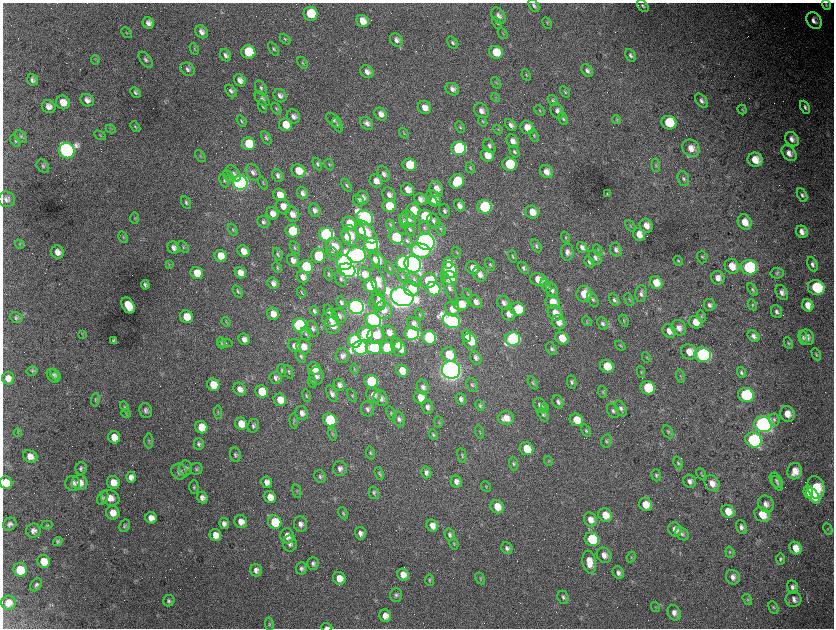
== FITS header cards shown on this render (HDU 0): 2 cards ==
NAXIS1  =                 1663 / length of data axis 1
NAXIS2  =                 1252 / length of data axis 2

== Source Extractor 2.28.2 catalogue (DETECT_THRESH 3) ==
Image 1663 x 1252 px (HDU 0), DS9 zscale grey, zoomed out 1/2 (1 PNG px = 2 x 2 image px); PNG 836 x 630 px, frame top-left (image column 2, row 1251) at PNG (3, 3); each listed source drawn as its Kron ellipse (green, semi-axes under 4 px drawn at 4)
Background 3600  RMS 66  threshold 199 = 3 sigma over >= 5 px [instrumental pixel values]
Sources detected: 581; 65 cannot appear on this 1/2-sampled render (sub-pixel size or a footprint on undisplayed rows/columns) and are neither listed nor drawn; of the other 516, the 500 brightest by FLUX_AUTO listed and drawn (16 fainter detections omitted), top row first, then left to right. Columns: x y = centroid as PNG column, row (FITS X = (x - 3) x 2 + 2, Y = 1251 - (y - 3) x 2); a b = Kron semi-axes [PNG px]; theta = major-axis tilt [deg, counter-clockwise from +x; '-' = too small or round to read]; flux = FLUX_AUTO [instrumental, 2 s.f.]
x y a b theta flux
534 5 7 4 -57 3.1e+04
826 5 5 3 - 2.5e+04
643 6 7 5 -53 2.9e+04
311 14 7 7 - 5.1e+05
498 16 9 6 -58 7.3e+04
362 21 6 5 - 1.6e+05
814 21 9 7 -57 9.3e+04
148 23 6 5 - 6.8e+04
497 23 6 4 -61 2.2e+04
547 23 6 2 -63 1.1e+04
202 32 7 6 - 7.2e+04
126 33 6 3 -49 1.2e+04
503 34 6 3 -48 1.3e+04
285 39 6 3 -46 1.9e+04
396 40 7 6 - 5.9e+04
453 43 7 4 -50 3.4e+04
194 49 6 3 -60 1.5e+04
273 49 7 4 -56 2.5e+04
248 52 7 6 - 6.3e+05
496 52 7 6 - 2.9e+05
226 55 6 5 - 5.3e+04
630 55 7 4 -64 3.5e+04
95 60 5 4 - 1.6e+04
146 60 9 5 -51 4.3e+04
302 63 6 3 -59 1.9e+04
188 69 7 6 - 4.6e+04
587 70 7 5 -57 4.9e+04
367 72 7 6 - 8.3e+04
526 75 6 3 -67 1.6e+04
32 80 6 5 - 4.4e+04
240 80 6 5 - 7.5e+04
496 83 6 3 -58 1.5e+04
261 88 8 5 -60 3.9e+04
452 89 7 6 - 6.7e+04
231 91 7 5 -52 4.4e+04
135 92 6 4 -45 3.1e+04
565 92 6 4 -58 2.1e+04
280 96 7 6 - 5.3e+04
496 98 5 2 - 1.1e+04
262 99 9 5 -46 4.8e+04
87 100 7 6 - 7.0e+04
553 101 6 4 -54 2.3e+04
701 101 8 5 -53 4.9e+04
63 102 7 6 - 1.5e+05
263 106 6 3 -67 2.2e+04
49 107 7 6 - 8.5e+04
805 107 7 4 -64 3.6e+04
425 108 7 6 - 1.2e+05
276 109 6 3 -54 1.9e+04
742 109 5 3 - 1.3e+04
481 111 8 6 -50 7.9e+04
540 111 6 3 -48 1.6e+04
557 111 8 6 -56 6.0e+04
381 114 7 5 -46 9.4e+04
293 116 7 6 - 6.5e+04
563 119 6 4 -65 2.3e+04
616 119 4 3 - 1.4e+04
334 120 9 5 -42 4.4e+04
242 121 6 3 -55 1.6e+04
482 121 5 3 - 1.6e+04
367 123 7 5 -45 5.8e+04
669 123 7 7 - 5.1e+05
286 125 6 6 - 2.3e+05
337 125 8 4 -62 2.9e+04
511 125 6 4 -48 5.5e+04
135 127 6 3 -48 1.5e+04
460 127 6 3 -65 1.8e+04
527 128 7 6 - 1.8e+05
111 129 5 3 - 1.4e+04
498 129 5 3 - 1.4e+04
404 133 6 3 -55 1.4e+04
100 135 6 2 -29 1.3e+04
534 136 6 4 -66 1.9e+04
21 137 7 5 -54 3.2e+04
266 138 7 4 -59 2.7e+04
792 139 8 6 -47 7.9e+04
15 141 6 4 -57 2.2e+04
513 141 7 5 -52 8.9e+04
249 144 6 6 - 4.4e+05
489 146 7 5 -57 4.0e+04
459 148 7 7 - 2.1e+06
691 148 9 8 - 1.4e+05
67 151 8 7 - 5.5e+06
514 151 6 4 -59 3.2e+04
789 153 9 6 -48 9.1e+04
487 155 7 6 - 1.9e+05
200 156 7 2 -50 1.2e+04
755 160 7 7 - 2.1e+05
317 164 7 4 -63 2.7e+04
509 164 7 6 - 6.4e+05
329 165 6 3 -64 1.3e+04
409 165 7 6 - 3.6e+05
656 165 6 4 -85 2.1e+04
43 166 7 5 -47 3.5e+04
470 168 6 4 -64 2.0e+04
298 171 7 6 - 2.3e+05
253 172 9 6 -54 5.9e+04
546 172 7 6 - 9.7e+04
234 173 9 5 -54 5.4e+04
384 174 8 5 -65 5.6e+04
228 176 6 4 -52 2.6e+04
278 176 7 5 -58 4.6e+04
683 179 7 5 -71 3.5e+04
224 181 7 4 -67 2.2e+04
376 181 7 6 - 1.1e+05
457 181 7 7 - 4.7e+05
240 183 7 7 - 6.7e+06
263 183 7 3 -61 1.6e+04
347 185 7 4 -57 2.6e+04
436 189 8 7 - 1.3e+05
407 190 7 6 - 1.2e+05
303 193 6 5 - 6.0e+04
607 194 4 2 - 1.1e+04
280 195 6 6 - 1.9e+05
389 195 8 6 -49 6.5e+04
802 195 7 4 -62 3.3e+04
363 198 7 6 - 7.3e+04
434 198 8 6 -51 9.9e+04
6 199 8 7 - 5.6e+04
421 199 7 5 -23 7.4e+04
358 201 6 5 - 4.9e+04
433 201 6 3 -50 5.4e+04
186 203 7 4 -60 2.8e+04
283 206 7 6 - 1.3e+05
389 206 6 6 - 3.8e+05
459 206 6 5 - 7.2e+04
484 207 7 6 - 1.5e+06
315 210 7 5 -71 5.4e+04
413 211 7 7 - 2.9e+05
445 211 7 5 -69 3.7e+04
532 212 7 6 - 1.6e+05
272 213 6 5 - 1.0e+05
292 214 7 6 - 1.0e+05
425 216 7 6 - 4.4e+05
135 218 6 4 -90 1.7e+04
365 218 8 7 - 5.3e+06
408 219 8 7 - 1.0e+05
404 221 8 3 -74 2.6e+04
434 221 8 5 -62 5.2e+04
263 222 6 5 - 4.0e+04
745 222 8 6 -63 1.8e+05
349 223 7 6 - 2.2e+05
390 225 5 2 - 1.2e+04
630 226 6 3 -53 1.5e+04
646 226 7 6 - 1.1e+05
424 228 7 5 -69 3.4e+04
410 229 7 4 -59 2.8e+04
441 229 7 4 -65 2.3e+04
233 230 6 3 -62 1.7e+04
292 231 7 6 - 6.3e+05
360 231 7 4 -62 7.8e+04
366 232 14 7 -49 2.1e+05
802 232 6 5 - 8.9e+04
639 234 7 5 -62 1.3e+05
326 235 7 6 - 4.0e+06
350 236 10 7 -77 2.0e+05
123 237 6 4 -61 2.0e+04
346 237 7 4 -64 7.8e+04
396 237 7 6 - 7.8e+05
566 237 6 3 -70 1.7e+04
407 240 8 4 -64 3.4e+04
426 242 9 8 - 1.3e+07
19 244 4 3 - 1.1e+04
371 244 7 6 - 3.1e+06
536 246 7 4 -61 3.0e+04
183 247 7 4 -49 2.7e+04
334 247 9 7 -58 2.4e+05
582 247 6 4 -52 6.3e+04
174 248 6 5 - 6.2e+04
295 248 6 4 -62 2.5e+04
598 250 6 3 -58 1.9e+04
616 250 7 5 -61 5.2e+04
244 251 6 5 - 1.3e+05
421 251 10 7 -10 6.8e+05
58 252 7 6 - 8.9e+04
457 252 6 3 -69 1.4e+04
567 252 9 6 -88 6.5e+04
332 253 8 5 -53 3.9e+04
278 254 7 4 -66 2.8e+04
357 255 9 7 -9 7.4e+06
220 256 6 5 - 2.0e+05
318 256 7 6 - 8.3e+05
512 256 6 3 -71 1.7e+04
595 257 8 5 -60 5.1e+04
702 257 6 5 - 2.6e+04
375 259 7 4 -68 7.2e+04
377 259 10 6 -47 1.2e+05
293 260 6 5 - 7.9e+04
678 261 5 4 - 1.6e+04
589 262 6 4 -58 3.4e+04
344 263 7 7 - 7.0e+06
403 263 7 6 - 3.1e+06
448 263 6 5 - 1.6e+05
413 264 8 7 - 1.0e+07
490 264 7 4 -64 2.3e+04
812 264 7 5 -67 4.8e+04
169 265 4 3 - 1.1e+04
732 266 8 7 - 1.9e+05
306 267 7 6 - 1.1e+06
749 267 8 7 - 1.9e+06
277 268 6 3 -63 1.6e+04
389 268 6 3 -63 1.4e+04
473 268 7 6 - 1.2e+05
523 268 6 4 -53 3.6e+04
347 270 8 6 -19 5.3e+06
449 270 8 7 - 1.3e+06
197 273 6 6 - 2.6e+05
240 273 6 5 - 1.2e+05
777 273 6 5 - 2.9e+04
328 274 6 3 -70 1.8e+04
364 274 7 6 - 1.2e+05
480 274 8 6 -53 8.1e+04
402 276 6 3 -63 1.8e+04
303 277 6 5 - 7.7e+04
450 278 7 6 - 2.0e+05
718 278 7 6 - 9.4e+04
341 279 8 5 -67 3.9e+04
414 279 8 4 -54 4.3e+04
538 280 8 6 -12 2.0e+05
378 281 15 6 -72 1.1e+05
428 281 8 7 - 5.3e+05
273 283 6 5 - 5.9e+04
656 283 7 6 - 1.8e+05
145 285 5 3 - 3.3e+04
370 286 7 6 - 8.3e+05
546 286 7 4 -59 2.9e+04
816 287 8 7 - 7.4e+05
449 288 19 4 -68 6.0e+04
411 289 7 7 - 4.0e+05
433 289 7 6 - 1.8e+06
552 290 8 5 -64 5.0e+04
753 290 7 4 -56 2.6e+04
238 291 7 4 -58 2.6e+04
301 292 5 2 - 1.1e+04
782 292 8 5 -61 6.7e+04
641 293 8 5 83 5.5e+04
467 294 5 3 - 1.4e+04
584 294 8 7 - 2.2e+05
402 297 11 9 -18 1.6e+07
378 299 10 5 -69 5.6e+04
593 299 8 5 -62 3.4e+04
614 300 7 4 -55 3.5e+04
629 300 7 3 -67 1.8e+04
341 302 6 4 -65 3.5e+04
476 302 7 5 -49 8.0e+04
553 302 7 6 - 1.8e+05
377 303 9 7 -37 6.5e+04
504 303 7 6 - 6.1e+04
461 304 7 6 - 2.1e+05
128 305 8 6 -57 2.9e+05
710 305 6 5 - 4.6e+04
752 305 6 4 -62 1.8e+04
808 305 6 5 - 1.4e+05
356 307 7 7 - 7.7e+06
452 309 8 6 -43 1.1e+05
517 309 7 6 - 4.6e+05
383 310 9 8 - 1.6e+05
314 311 5 3 - 3.4e+04
329 311 7 5 -72 4.4e+04
776 312 7 5 -68 4.5e+04
555 313 8 6 -53 1.4e+05
273 314 6 5 - 1.2e+05
419 314 6 3 -58 1.4e+04
509 314 7 6 - 1.0e+05
340 316 7 6 - 5.9e+04
701 316 6 3 -75 1.8e+04
186 317 7 6 - 2.5e+05
16 318 6 5 - 2.9e+04
330 319 8 8 - 1.1e+05
373 320 8 7 - 3.7e+06
451 321 9 6 -26 4.8e+06
587 321 5 3 - 1.5e+04
624 321 6 3 -67 1.5e+04
226 322 5 2 - 1.1e+04
559 322 7 6 - 1.1e+05
696 322 7 6 - 1.5e+05
602 323 6 5 - 3.5e+04
414 324 8 5 -44 8.1e+04
300 325 7 6 - 3.7e+06
332 325 8 7 - 1.6e+05
679 328 8 7 - 8.7e+04
313 329 8 5 -64 4.5e+04
669 331 7 6 - 1.1e+05
389 332 7 6 - 1.0e+05
306 334 7 5 -78 3.5e+04
365 334 8 7 - 1.2e+06
412 334 7 6 - 2.9e+06
82 335 4 3 - 1.3e+04
376 335 9 8 - 2.8e+05
467 336 6 4 -87 8.9e+04
753 336 6 5 - 6.1e+04
807 337 8 7 - 9.2e+04
429 338 7 6 - 1.5e+06
562 338 7 6 - 2.3e+05
803 338 7 4 -79 2.6e+04
244 339 6 5 - 6.9e+04
512 339 7 7 - 2.4e+06
113 341 4 3 - 2.4e+04
355 341 6 6 - 3.4e+06
470 341 8 6 -68 3.0e+05
221 343 6 3 -75 1.5e+04
225 343 7 2 3 1.6e+04
788 343 6 4 -60 2.0e+04
396 344 6 5 - 1.1e+05
294 346 7 6 - 6.8e+04
620 346 6 3 -39 1.5e+04
304 347 7 7 - 1.4e+05
374 347 8 6 -11 1.5e+06
360 348 7 7 - 3.1e+06
387 348 7 6 - 9.4e+05
400 349 8 6 -80 1.2e+05
552 349 7 5 -56 3.6e+04
689 352 8 7 - 1.8e+05
816 354 6 4 -63 2.3e+04
449 355 8 7 - 3.3e+05
703 355 8 7 - 3.5e+06
301 356 7 4 -58 2.7e+04
342 356 7 6 - 5.8e+04
646 357 5 3 - 1.5e+04
476 358 7 5 -60 4.2e+04
607 366 7 6 - 2.8e+05
314 369 7 6 - 1.6e+05
354 369 5 3 - 1.3e+04
282 370 6 4 -79 2.2e+04
451 370 9 8 - 1.5e+07
32 371 6 4 29 2.6e+04
402 371 6 5 - 2.6e+05
289 372 7 4 -68 2.5e+04
641 372 6 3 -81 1.7e+04
741 372 6 3 -72 2.2e+04
55 374 7 4 -52 2.5e+04
53 376 7 5 -55 3.9e+04
316 376 9 7 -87 7.0e+04
681 376 7 3 -76 1.8e+04
8 378 6 6 - 9.6e+04
276 378 6 6 - 5.0e+04
371 381 7 6 - 1.3e+06
312 382 5 3 - 1.2e+04
572 382 6 4 -78 3.3e+04
533 383 7 4 -63 2.4e+04
213 385 6 6 - 2.8e+05
339 385 6 5 - 4.9e+04
472 385 7 5 -67 3.0e+04
423 387 7 5 -68 5.3e+04
648 388 7 6 - 5.9e+05
240 389 7 6 - 8.5e+04
262 392 6 6 - 3.8e+05
603 392 6 3 -72 1.9e+04
332 394 9 4 -67 5.9e+04
373 395 8 7 - 1.1e+05
746 395 8 7 - 1.5e+06
306 396 6 3 -77 1.9e+04
352 396 7 3 -62 1.7e+04
381 398 8 6 -62 7.3e+04
420 398 7 6 - 1.7e+05
461 399 6 5 - 5.0e+04
95 400 7 4 84 2.0e+04
280 400 6 6 - 2.0e+05
558 402 7 5 -61 4.6e+04
480 406 6 4 -67 1.9e+04
540 406 8 6 -56 6.4e+04
124 407 6 4 -59 2.2e+04
427 407 7 5 -73 5.0e+04
545 407 3 2 - 9.9e+03
621 408 8 5 -63 4.6e+04
367 409 7 6 - 4.5e+04
146 410 8 6 -72 4.3e+04
613 411 8 5 -62 4.2e+04
218 412 7 3 -86 2.2e+04
126 413 4 3 - 1.8e+04
302 413 7 6 - 7.6e+04
391 413 7 4 -72 2.1e+04
787 414 8 7 - 1.6e+05
543 415 7 5 -62 3.1e+04
506 418 8 7 - 1.4e+05
399 419 7 5 -67 4.6e+04
330 420 7 6 - 1.5e+06
576 420 7 6 - 2.2e+05
774 420 6 5 - 3.4e+04
294 421 7 3 -87 2.1e+04
439 422 5 3 - 1.5e+04
241 424 6 5 - 2.0e+05
763 424 9 8 - 7.5e+06
253 426 7 5 66 3.5e+04
201 427 6 6 - 2.7e+05
586 430 7 4 -62 2.4e+04
480 432 6 2 -73 1.3e+04
668 432 7 5 -62 2.9e+04
18 433 4 2 - 1.0e+04
332 434 7 3 -78 2.2e+04
433 435 5 4 - 1.8e+04
114 437 6 6 - 1.9e+05
753 440 8 7 - 1.9e+06
149 441 7 3 -89 2.0e+04
606 441 7 5 76 2.9e+04
199 444 6 5 - 3.6e+04
527 449 7 6 - 2.9e+05
370 453 6 4 -82 2.2e+04
235 455 7 5 -81 3.0e+04
462 455 7 3 -76 2.0e+04
30 456 7 6 - 9.8e+04
548 461 5 3 - 1.4e+04
678 463 6 4 -69 2.5e+04
513 464 7 4 -85 2.8e+04
81 468 6 5 - 3.7e+04
185 468 8 6 78 4.5e+04
340 468 7 7 - 6.4e+04
196 469 6 6 - 2.6e+04
795 471 8 7 - 1.6e+05
179 472 8 7 - 6.0e+04
426 472 6 5 - 5.0e+04
379 473 6 3 -70 1.8e+04
701 474 6 3 -62 1.2e+04
656 475 6 4 -73 2.6e+04
320 476 6 5 - 3.1e+04
131 477 5 5 - 7.3e+04
776 480 8 5 -54 3.4e+04
690 481 7 6 - 6.3e+04
113 482 6 6 - 1.5e+05
267 482 6 5 - 7.4e+04
456 482 6 5 - 6.9e+04
6 483 6 6 - 2.0e+05
73 483 7 7 - 7.7e+04
80 483 8 7 - 1.4e+05
712 483 8 7 - 1.2e+05
777 483 8 4 -61 3.0e+04
194 487 7 4 88 2.4e+04
486 487 6 4 -51 1.6e+04
816 487 11 8 -75 5.3e+05
297 491 7 2 -77 1.5e+04
808 492 6 5 - 3.8e+05
374 493 6 5 - 2.8e+04
813 496 9 5 -51 3.2e+05
202 497 6 5 - 5.9e+04
270 497 6 5 - 1.6e+05
103 498 7 5 58 2.9e+04
110 498 9 7 -21 1.4e+05
646 504 7 6 - 1.9e+05
766 504 9 7 -57 8.0e+04
497 507 7 6 - 2.1e+05
728 511 7 6 - 1.8e+05
113 513 7 6 - 1.4e+05
343 513 6 4 -65 2.1e+04
605 515 7 6 - 2.2e+05
762 515 8 6 -41 2.5e+05
151 518 6 5 - 9.9e+04
590 520 7 6 - 1.1e+05
241 522 7 6 - 1.1e+05
275 522 7 6 - 6.2e+05
224 523 5 5 - 5.5e+04
10 524 7 6 - 5.1e+04
300 524 7 6 - 6.4e+04
47 525 6 4 4 1.9e+04
125 526 6 5 - 2.8e+04
432 526 6 5 - 1.1e+05
741 527 7 5 -68 5.2e+04
675 529 7 6 - 9.4e+04
828 529 6 2 -63 1.1e+04
33 531 7 7 - 6.4e+04
360 533 6 5 - 6.6e+04
682 534 7 5 -43 4.0e+04
215 535 6 5 - 1.3e+05
450 535 6 5 - 3.9e+04
287 536 7 7 - 1.2e+05
592 539 7 6 - 8.3e+05
58 541 5 4 - 2.7e+04
454 543 6 3 -74 1.7e+04
290 544 8 7 - 5.9e+04
507 548 6 5 - 4.2e+04
796 548 6 5 - 1.5e+05
730 552 6 4 -72 2.0e+04
604 555 8 7 - 9.9e+04
631 557 5 3 - 1.3e+04
780 559 6 4 90 2.4e+04
44 561 6 6 - 2.2e+05
589 562 11 6 -81 2.0e+05
313 563 6 5 - 4.0e+04
301 568 6 5 - 3.8e+04
20 570 7 6 - 4.8e+05
256 570 6 6 - 6.5e+04
618 573 6 5 - 5.4e+04
403 575 6 5 - 1.3e+05
733 577 7 6 - 7.6e+04
339 578 7 6 - 1.6e+05
480 578 6 3 -60 1.9e+04
430 580 6 4 -83 2.1e+04
36 585 7 5 53 3.6e+04
792 587 7 5 -78 5.4e+04
396 595 7 5 -88 3.7e+04
563 597 6 5 - 3.8e+04
747 599 6 4 -56 1.9e+04
794 599 8 7 - 9.4e+04
169 601 6 5 - 3.2e+04
9 603 7 7 - 1.4e+05
655 607 5 3 - 1.2e+04
773 607 7 4 -62 2.7e+04
674 613 8 6 -65 7.7e+04
385 616 6 6 - 1.2e+05
269 624 6 4 -79 2.3e+04
327 627 5 2 - 3.0e+04
At the frame edge (FLAGS 8, measured only in part): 2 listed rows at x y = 6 483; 327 627
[16 fainter detections neither listed nor drawn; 65 sub-pixel or undisplayed-footprint detections neither listed nor drawn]